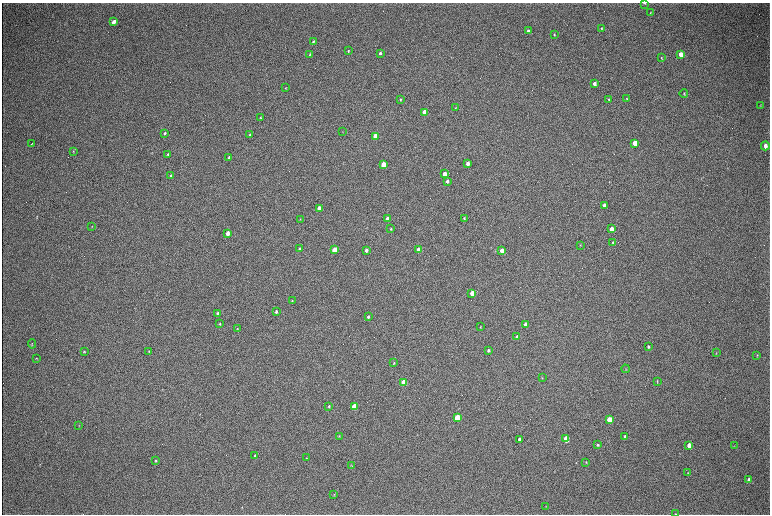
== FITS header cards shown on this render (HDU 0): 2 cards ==
NAXIS1  =                 1536 / length of data axis 1
NAXIS2  =                 1024 / length of data axis 2

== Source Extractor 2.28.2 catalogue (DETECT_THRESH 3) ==
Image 1536 x 1024 px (HDU 0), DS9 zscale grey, zoomed out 1/2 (1 PNG px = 2 x 2 image px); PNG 772 x 516 px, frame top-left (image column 1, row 1023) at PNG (2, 3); each listed source drawn as its Kron ellipse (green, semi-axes under 4 px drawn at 4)
Background 319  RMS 23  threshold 69.5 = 3 sigma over >= 5 px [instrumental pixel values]
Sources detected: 100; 2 cannot appear on this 1/2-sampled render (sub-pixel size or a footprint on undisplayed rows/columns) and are neither listed nor drawn; the other 98 listed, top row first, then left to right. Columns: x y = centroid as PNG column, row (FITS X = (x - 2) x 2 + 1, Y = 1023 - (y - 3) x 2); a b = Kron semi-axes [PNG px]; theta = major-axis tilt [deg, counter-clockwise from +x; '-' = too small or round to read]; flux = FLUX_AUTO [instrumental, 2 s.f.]
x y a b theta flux
644 3 2 1 - 2100
650 13 3 2 - 2300
114 22 4 3 - 42000
602 28 2 2 - 3300
528 31 3 3 - 15000
554 35 3 2 - 4000
313 42 3 3 - 4900
348 51 3 2 - 4000
380 53 3 3 - 11000
310 54 3 2 - 3200
681 54 4 3 - 64000
661 58 3 2 - 2600
594 83 3 3 - 17000
286 88 3 2 - 2300
684 93 4 2 - 3600
609 99 3 2 - 5300
627 99 3 2 - 3100
400 100 3 3 - 4600
760 105 4 2 - 2100
456 108 3 3 - 3000
424 112 3 3 - 140000
260 118 3 2 - 2600
343 132 3 2 - 1700
165 133 3 2 - 7600
250 135 3 3 - 6700
375 136 3 3 - 200000
635 143 4 3 - 81000
32 144 3 1 - 3700
765 146 4 3 - 27000
73 151 3 3 - 3100
168 154 4 3 - 4700
229 157 3 3 - 5000
467 163 3 3 - 34000
383 164 3 3 - 120000
444 174 3 3 - 62000
171 176 3 2 - 6000
447 181 3 3 - 18000
604 205 3 3 - 21000
319 208 3 3 - 66000
464 218 3 3 - 4400
300 219 3 2 - 2500
387 219 3 3 - 60000
92 227 4 2 - 2100
391 229 2 2 - 4600
612 229 4 3 - 63000
227 233 3 3 - 56000
613 243 3 3 - 6400
580 245 3 2 - 2500
299 249 3 2 - 12000
334 250 3 3 - 170000
366 250 3 2 - 14000
418 250 3 3 - 68000
502 250 3 3 - 83000
472 293 3 3 - 81000
292 301 3 2 - 4400
276 311 3 2 - 8600
218 313 3 3 - 11000
368 316 3 2 - 8600
220 324 3 2 - 3300
526 325 3 3 - 40000
480 327 3 2 - 2700
237 329 3 2 - 2800
517 337 3 3 - 16000
32 344 5 3 - 3800
648 347 3 2 - 6400
488 350 3 3 - 7400
149 351 3 3 - 3600
84 352 3 3 - 4000
716 353 3 2 - 2800
757 355 4 3 - 3400
36 358 3 3 - 2700
394 363 3 2 - 3500
626 369 4 2 - 3000
542 378 3 2 - 1500
657 381 3 2 - 2400
404 382 4 3 - 210000
329 406 3 3 - 4800
354 406 4 3 - 130000
457 418 4 3 - 310000
609 420 4 3 - 200000
79 426 4 2 - 2100
339 436 4 3 - 4000
625 436 4 3 - 8000
519 439 3 3 - 12000
566 439 4 3 - 150000
598 445 3 3 - 5800
689 445 4 3 - 29000
734 446 4 2 - 2400
255 456 4 3 - 10000
306 458 2 2 - 1800
156 461 3 3 - 4500
586 462 3 2 - 3400
351 465 3 2 - 2700
688 473 3 2 - 2300
749 480 4 3 - 14000
334 494 3 2 - 2500
546 506 3 2 - 2100
676 514 3 2 - 2700
At the frame edge (FLAGS 8, measured only in part): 1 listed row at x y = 676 514
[2 sub-pixel or undisplayed-footprint detections neither listed nor drawn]